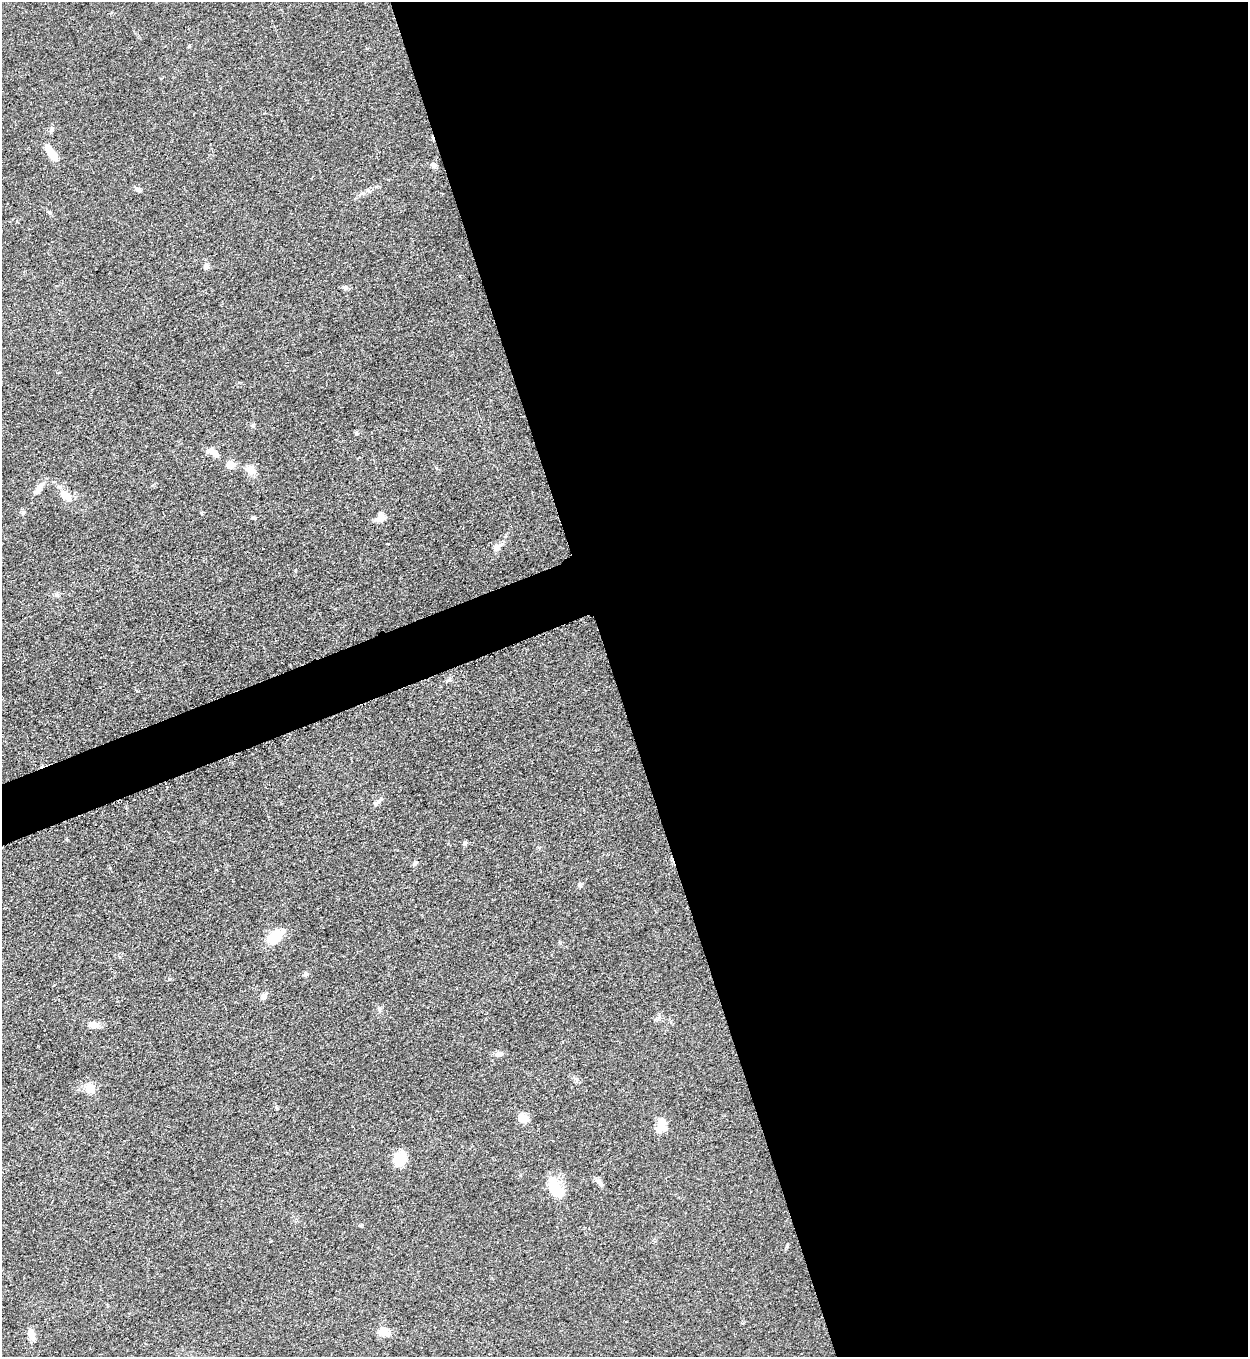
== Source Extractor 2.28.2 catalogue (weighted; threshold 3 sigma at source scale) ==
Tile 8 of 4 x 4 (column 4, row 2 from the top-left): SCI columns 4025-5270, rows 2722-4076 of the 5427 x 5440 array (HDU 1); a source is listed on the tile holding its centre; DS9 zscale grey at full resolution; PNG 1250 x 1359 px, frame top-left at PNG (2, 2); no overlay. Shown black and unused: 53% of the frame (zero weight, under 3 of 5 exposures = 1% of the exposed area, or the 3 px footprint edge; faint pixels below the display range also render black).
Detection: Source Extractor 2.28.2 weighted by HDU 2 'WHT'; one run over the whole footprint, this tile lists its part. Background 0.063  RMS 0.0057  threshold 0.0256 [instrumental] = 3 sigma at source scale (4.5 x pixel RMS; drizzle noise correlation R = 1.50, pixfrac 1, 0.05/0.05 arcsec/px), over >= 5 px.
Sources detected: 34; all 34 listed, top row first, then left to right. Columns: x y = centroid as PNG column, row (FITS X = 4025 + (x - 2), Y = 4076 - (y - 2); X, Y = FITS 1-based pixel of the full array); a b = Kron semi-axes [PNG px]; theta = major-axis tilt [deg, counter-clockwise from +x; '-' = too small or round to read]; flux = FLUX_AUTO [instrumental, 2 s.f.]
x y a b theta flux
52 129 6 5 - 1.1
51 153 18 6 -57 10
433 165 7 6 - 1.7
138 189 10 5 -32 1.4
206 266 8 7 - 1.9
345 288 6 6 - 1.3
213 452 15 7 -38 4.5
230 465 7 6 - 7.9
250 470 15 9 -31 4.5
38 491 11 5 65 2.2
66 496 18 9 -44 6.4
23 513 6 5 - 0.92
380 517 12 8 50 4.7
254 518 5 5 - 0.72
497 547 9 7 73 3.2
377 803 9 5 27 1.5
465 843 7 5 -70 0.99
415 863 6 5 - 1.1
580 885 6 5 - 1.1
275 936 23 12 39 13
305 974 6 6 - 1.3
264 997 9 7 87 1.8
380 1009 7 4 -89 1.1
93 1025 11 8 -3 4.3
499 1054 11 6 4 2.2
90 1088 6 5 - 20
276 1108 6 3 -70 0.71
524 1118 14 11 -15 3.8
661 1125 16 11 75 5.9
399 1159 16 13 60 10
599 1182 14 4 -52 2
555 1189 23 13 -57 15
384 1331 13 10 -8 5.5
31 1335 16 7 -72 3.3
Unlisted compact peaks at least as high as the median listed source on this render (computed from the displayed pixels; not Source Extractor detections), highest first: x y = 169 979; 253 425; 295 570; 560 943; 787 1246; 201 513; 357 434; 67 840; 50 213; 189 46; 361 1226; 450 680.